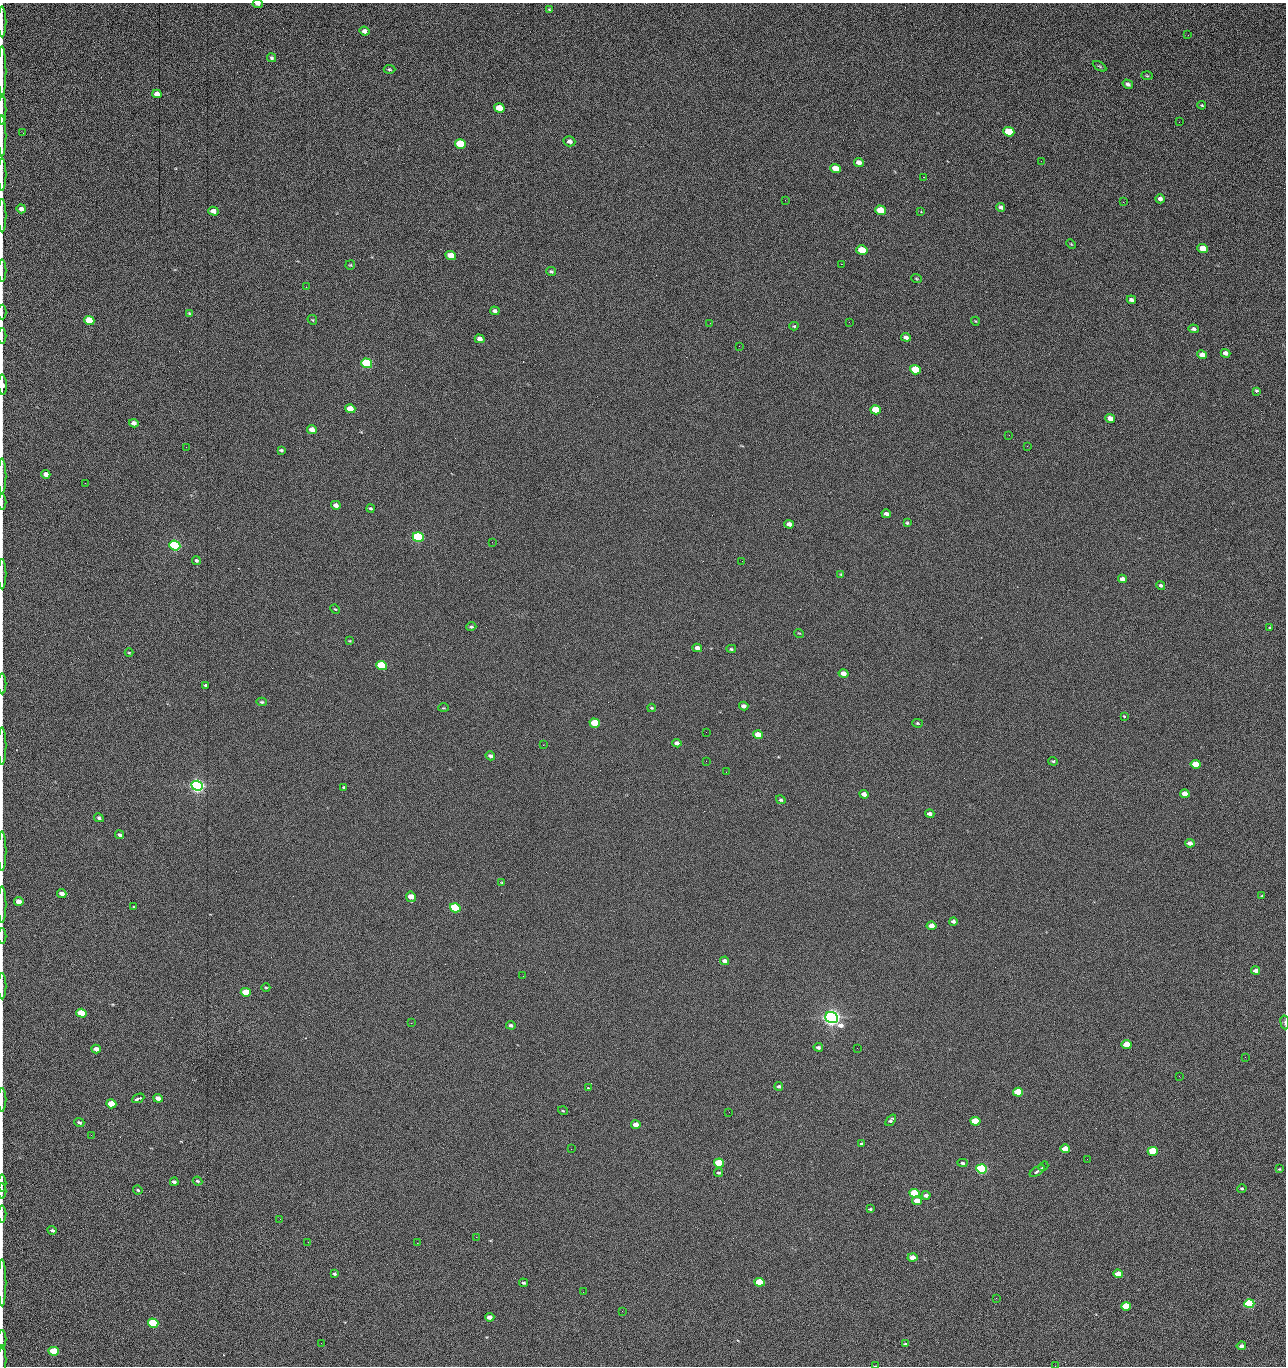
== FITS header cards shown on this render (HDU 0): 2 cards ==
NAXIS1  =                 1284 /fastest changing axis
NAXIS2  =                 1364 /next to fastest changing axis

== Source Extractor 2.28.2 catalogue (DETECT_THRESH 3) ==
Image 1284 x 1364 px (HDU 0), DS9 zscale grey, 1 PNG px = 1 image px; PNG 1288 x 1368 px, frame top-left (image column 1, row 1364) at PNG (2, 3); each listed source drawn as its Kron ellipse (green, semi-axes under 4 px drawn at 4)
Background 151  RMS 15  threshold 46.2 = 3 sigma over >= 5 px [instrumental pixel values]
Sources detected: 223; all 223 listed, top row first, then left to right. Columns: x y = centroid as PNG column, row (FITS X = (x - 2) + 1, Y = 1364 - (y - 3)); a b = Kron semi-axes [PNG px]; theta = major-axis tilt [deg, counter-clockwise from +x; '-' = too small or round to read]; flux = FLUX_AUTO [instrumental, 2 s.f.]
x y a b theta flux
258 4 5 3 - 2500
549 10 4 3 - 1100
2 22 15 2 90 2800
364 31 5 4 - 4800
1188 35 3 2 - 1200
272 58 5 4 - 1800
1100 66 7 3 -31 1300
389 69 6 4 -1 1400
2 72 25 2 90 5100
1147 76 5 3 - 1100
1128 84 5 4 - 2900
157 94 4 4 - 8200
1202 105 4 3 - 1200
499 108 5 4 - 23000
2 109 15 2 90 2700
1179 122 3 2 - 1200
1009 132 5 4 - 43000
23 133 2 2 - 470
2 136 20 2 90 3600
569 141 6 5 - 3900
460 144 5 4 - 53000
1041 161 2 2 - 1900
859 162 5 4 - 6200
835 168 5 4 - 16000
2 174 16 2 90 3200
923 177 2 2 - 18000
1160 199 5 4 - 3800
785 200 2 2 - 600
1123 202 3 2 - 1100
1001 207 4 4 - 2500
21 209 5 4 - 4900
880 210 5 4 - 28000
213 211 5 4 - 6000
921 212 4 3 - 1100
2 215 17 2 90 3300
1071 244 5 4 - 1100
1203 248 5 4 - 24000
862 250 5 4 - 41000
451 256 5 4 - 20000
841 264 2 2 - 27000
350 265 5 4 - 1100
2 271 11 2 90 1700
551 271 5 4 - 1800
916 279 5 2 - 890
306 287 3 3 - 820
1131 300 4 3 - 2800
495 311 5 4 - 3100
2 312 7 2 90 1200
189 313 4 3 - 980
89 320 5 4 - 52000
312 320 5 3 - 900
975 321 4 3 - 730
849 322 2 2 - 710
710 323 2 2 - 3400
794 326 4 4 - 1200
1194 329 5 4 - 2300
2 336 8 2 90 1200
906 337 5 4 - 3700
480 339 5 4 - 4900
739 346 2 2 - 500
1225 353 5 4 - 4600
1202 355 5 4 - 9700
367 363 5 4 - 160000
915 370 5 4 - 40000
3 385 10 3 -87 6900
1256 391 4 3 - 2700
350 409 5 4 - 20000
876 410 5 4 - 33000
1110 419 5 4 - 9900
134 423 5 4 - 4900
312 430 5 4 - 9600
1009 435 2 2 - 3300
1027 446 2 2 - 550
186 447 2 2 - 3100
281 450 4 3 - 1500
46 474 4 4 - 5800
2 476 18 2 90 3500
85 483 2 2 - 880
2 502 8 2 90 1000
336 505 5 4 - 5000
370 508 4 4 - 1400
886 514 4 3 - 3600
907 523 4 4 - 1200
789 524 5 4 - 5000
418 537 5 4 - 190000
492 542 2 2 - 2600
175 545 5 4 - 320000
196 560 4 4 - 1600
742 561 2 2 - 580
2 574 15 2 90 2700
841 574 4 3 - 810
1122 579 4 4 - 5500
1161 585 5 4 - 2200
335 609 5 3 - 970
471 627 5 4 - 1500
1270 628 3 3 - 2300
799 633 5 3 - 760
350 641 4 3 - 770
697 648 5 4 - 5200
731 649 5 4 - 1300
129 653 4 3 - 880
382 665 5 4 - 90000
843 673 5 4 - 7400
2 684 10 2 90 2000
206 685 3 3 - 1900
262 702 5 4 - 1500
744 706 4 4 - 4000
443 708 5 3 - 860
651 708 4 3 - 1200
1124 716 4 3 - 910
595 723 5 4 - 52000
917 723 5 4 - 1200
706 732 2 2 - 580
758 734 5 4 - 14000
677 743 4 4 - 3500
543 745 2 2 - 3300
2 746 19 2 90 3500
490 756 5 4 - 2700
706 761 2 2 - 1500
1053 761 5 4 - 1300
1196 764 5 4 - 27000
726 772 2 2 - 2500
197 786 6 5 - 680000
344 787 3 2 - 1100
864 794 4 4 - 5800
1185 794 4 4 - 13000
781 800 5 4 - 1500
930 814 4 3 - 3900
99 818 5 4 - 2300
119 835 4 3 - 2200
1190 843 5 4 - 5900
2 851 20 2 90 3900
502 883 4 2 - 840
62 893 5 4 - 5700
1262 896 4 3 - 1100
411 897 5 5 - 13000
19 902 5 4 - 10000
2 905 18 2 90 3300
134 907 4 2 - 880
455 908 5 4 - 120000
953 921 4 3 - 2600
931 926 5 4 - 9800
2 936 8 2 90 1400
725 961 4 4 - 3700
1256 970 4 4 - 4500
523 976 2 2 - 2000
2 986 13 2 90 2500
266 987 4 3 - 990
246 992 5 4 - 34000
81 1013 5 4 - 53000
832 1018 6 5 - 970000
1285 1022 7 3 -82 1400
411 1023 2 2 - 5500
511 1025 4 3 - 2000
1127 1045 5 4 - 29000
818 1047 5 4 - 2300
857 1048 2 2 - 1300
96 1049 5 4 - 6500
1245 1057 2 2 - 1900
1179 1076 2 2 - 2700
779 1086 4 3 - 2200
588 1088 3 2 - 1700
1018 1092 5 4 - 47000
138 1098 6 3 25 5200
158 1098 5 4 - 7100
2 1100 12 2 90 2200
111 1104 5 4 - 31000
563 1111 5 3 - 920
729 1112 2 2 - 830
891 1120 7 4 51 2500
975 1121 5 4 - 44000
79 1122 5 4 - 2000
636 1125 5 4 - 8600
91 1135 2 2 - 2500
862 1144 3 3 - 1600
571 1149 2 2 - 950
1065 1149 5 4 - 17000
1153 1151 5 4 - 58000
1087 1159 2 2 - 880
719 1163 5 4 - 78000
962 1163 5 3 - 2100
1043 1166 5 2 - 1600
982 1169 5 4 - 270000
1279 1169 4 4 - 1000
1037 1171 8 3 33 2900
719 1173 4 4 - 1600
197 1181 5 3 - 1300
174 1182 4 3 - 2800
2 1183 8 2 90 1500
1242 1189 5 4 - 1200
138 1190 5 3 - 1400
2 1191 8 2 90 1200
914 1193 5 4 - 84000
926 1195 4 4 - 3500
917 1201 5 4 - 9900
870 1209 4 3 - 1300
2 1214 8 2 90 1300
280 1219 2 2 - 2100
52 1230 5 3 - 2200
476 1237 2 2 - 8800
308 1242 2 2 - 1800
417 1243 2 2 - 5400
912 1258 5 4 - 9100
334 1274 4 3 - 1500
1118 1274 5 4 - 14000
759 1282 5 4 - 80000
2 1283 24 2 90 4200
523 1283 4 3 - 1600
583 1292 2 2 - 520
996 1298 2 2 - 2900
1249 1304 5 4 - 190000
1126 1306 5 4 - 46000
622 1311 2 2 - 830
490 1317 4 4 - 7600
153 1323 5 4 - 100000
2 1339 9 2 90 1500
321 1343 2 2 - 1400
905 1344 4 3 - 2000
1241 1346 5 4 - 3300
54 1351 5 4 - 54000
2 1360 15 2 90 2100
875 1366 3 2 - 1000
1055 1366 2 2 - 2100
At the frame edge (FLAGS 8, measured only in part): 30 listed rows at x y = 258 4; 2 22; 2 72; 2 109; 2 136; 2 174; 2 215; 2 271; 2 312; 2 336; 3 385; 2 476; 2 502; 2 574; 2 684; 2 746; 2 851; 2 905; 2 936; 2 986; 1285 1022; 2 1100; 2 1183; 2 1191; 2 1214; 2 1283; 2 1339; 2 1360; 875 1366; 1055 1366

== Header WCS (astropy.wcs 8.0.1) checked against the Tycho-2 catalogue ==
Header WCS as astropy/WCSLIB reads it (CRVAL/CRPIX/CD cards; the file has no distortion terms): RA---TAN/DEC--TAN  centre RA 15:41:42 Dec +51:58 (235.42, +51.97 deg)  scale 1.26 arcsec/px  FOV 26.9' x 28.5'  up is +92 deg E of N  parity flipped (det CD > 0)
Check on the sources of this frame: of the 60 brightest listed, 11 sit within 2.0 arcsec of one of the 12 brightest Tycho-2 stars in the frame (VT <= 12.29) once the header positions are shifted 0.58 arcsec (0.43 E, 0.39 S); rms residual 1.04 arcsec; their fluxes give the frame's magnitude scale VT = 24.55 - 2.5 log10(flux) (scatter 0.17 mag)
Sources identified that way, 11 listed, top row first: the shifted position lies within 2.0 arcsec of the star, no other Tycho-2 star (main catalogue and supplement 1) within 4.0 arcsec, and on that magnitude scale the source's flux lands within +1.5 / -3 mag of the star's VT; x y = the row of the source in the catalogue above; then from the Tycho-2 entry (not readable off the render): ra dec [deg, ICRS J2000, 3 dp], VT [Tycho-2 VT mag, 2 dp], TYC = Tycho-2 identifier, HIP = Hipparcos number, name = IAU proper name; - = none
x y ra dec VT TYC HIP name
367 363 235.614 +52.064 11.61 3489-1132-1 - -
418 537 235.514 +52.049 11.19 3489-1407-1 - -
175 545 235.515 +52.133 11.12 3489-1380-1 - -
197 786 235.378 +52.130 9.31 3489-1322-1 76850 -
455 908 235.303 +52.042 11.52 3489-958-1 - -
832 1018 235.232 +51.912 9.59 3489-824-1 - -
982 1169 235.143 +51.862 10.97 3489-1016-1 - -
914 1193 235.131 +51.886 12.29 3489-908-1 - -
759 1282 235.084 +51.941 11.45 3489-1346-1 - -
1249 1304 235.062 +51.771 11.53 3489-1453-1 - -
153 1323 235.075 +52.152 11.74 3489-912-1 - -